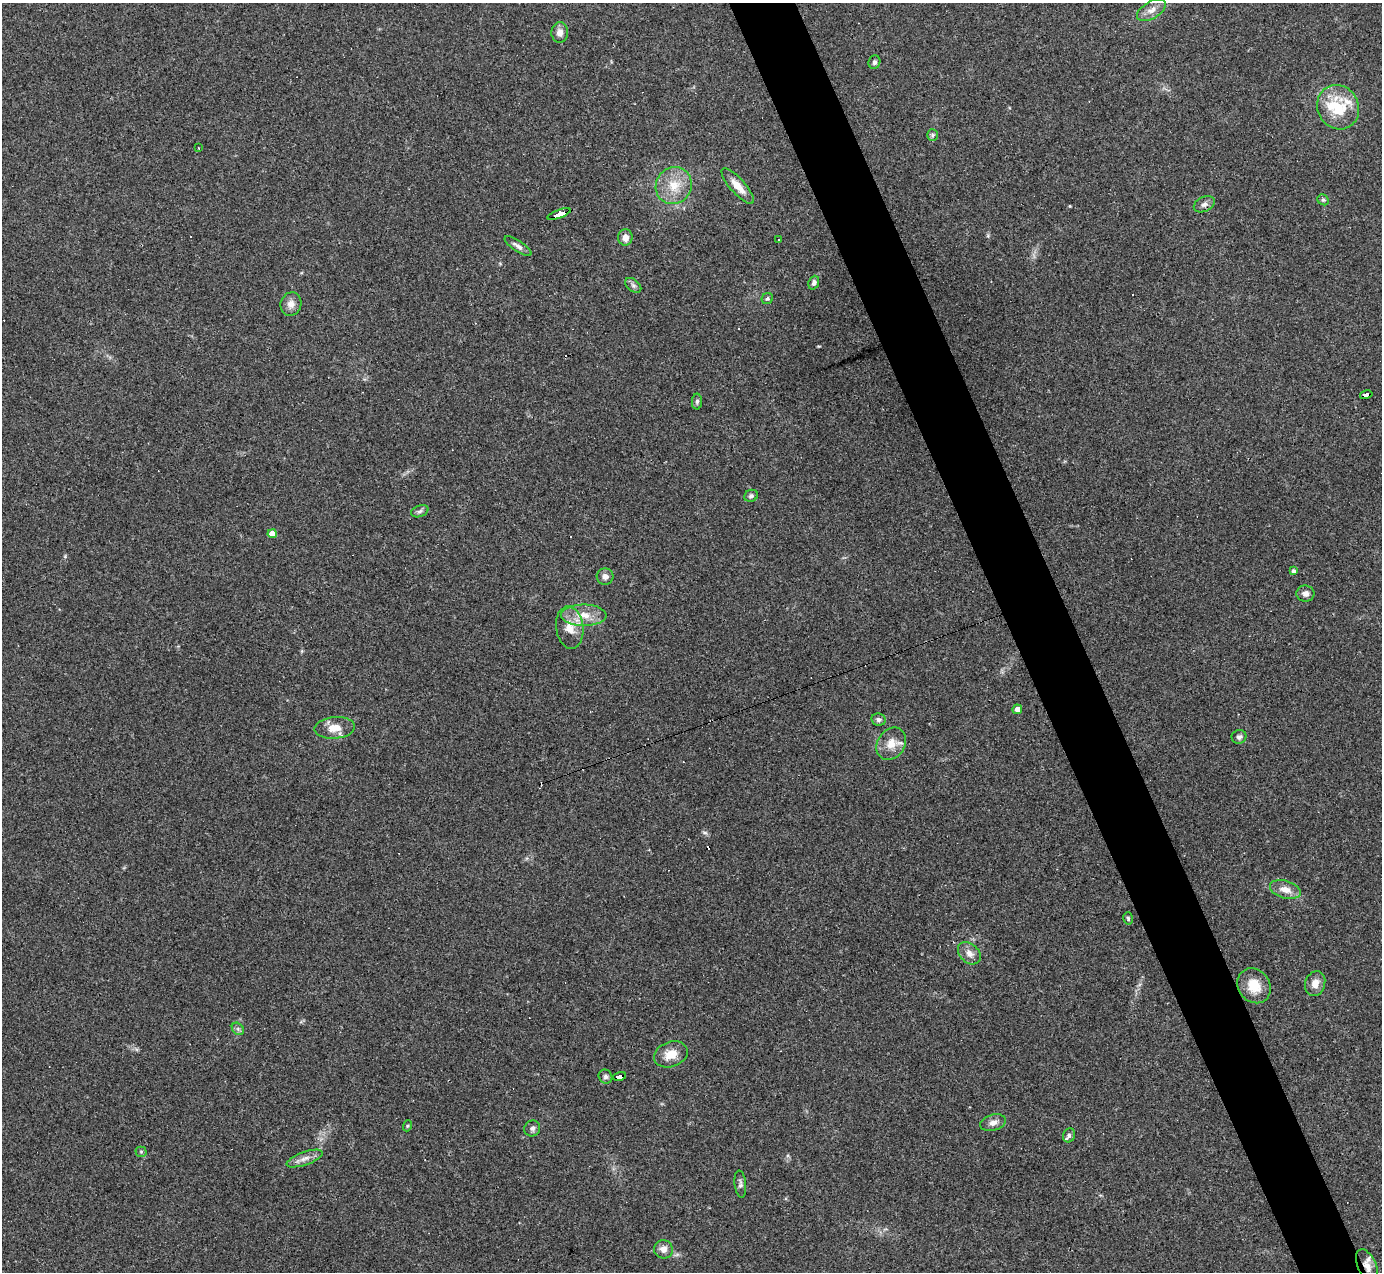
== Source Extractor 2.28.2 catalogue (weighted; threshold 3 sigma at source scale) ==
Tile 6 of 4 x 4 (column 2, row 2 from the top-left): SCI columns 1381-2760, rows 2819-4088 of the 5521 x 5507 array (HDU 1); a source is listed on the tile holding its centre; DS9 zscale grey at full resolution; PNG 1384 x 1274 px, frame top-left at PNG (2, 3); each listed source drawn as its Kron ellipse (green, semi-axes under 4 px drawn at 4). Shown black and unused: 5% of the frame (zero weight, under 3 of 4 exposures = <1% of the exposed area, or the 3 px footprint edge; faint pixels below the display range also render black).
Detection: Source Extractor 2.28.2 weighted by HDU 2 'WHT'; one run over the whole footprint, this tile lists its part. Background 0.0844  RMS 0.0057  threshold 0.0257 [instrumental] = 3 sigma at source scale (4.5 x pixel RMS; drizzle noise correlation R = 1.50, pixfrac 1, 0.05/0.05 arcsec/px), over >= 5 px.
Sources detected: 61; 1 inside a brighter object's white glare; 8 cosmic-ray / hot-pixel residue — neither listed nor drawn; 1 inside a brighter listed object's ellipse — not listed separately; the other 51 listed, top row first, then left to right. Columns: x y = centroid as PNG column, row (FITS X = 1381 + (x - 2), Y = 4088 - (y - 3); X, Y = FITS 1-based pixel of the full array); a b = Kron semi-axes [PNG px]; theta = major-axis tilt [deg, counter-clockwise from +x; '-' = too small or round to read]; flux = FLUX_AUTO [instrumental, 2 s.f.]
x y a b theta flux
1151 10 16 8 30 4.7
560 32 10 8 89 3.9
874 62 7 6 - 1.5
1338 107 22 20 -62 21
932 135 6 5 - 0.96
198 148 2 2 - 0.6
674 186 19 17 54 13
738 186 23 7 -48 6.9
1323 200 6 5 - 0.93
1204 204 11 7 26 2.3
559 214 12 3 20 110
625 237 8 7 - 4.1
778 240 3 3 - 8.7
518 246 16 5 -34 2.8
814 283 7 5 69 1.9
633 285 9 6 -41 1.5
767 299 6 5 - 1.1
291 304 12 10 71 4.1
1366 395 6 3 13 53
697 402 8 5 89 1.3
751 496 7 5 25 1.4
420 511 9 5 20 1.5
272 534 4 4 - 5.4
1294 571 4 4 - 1.4
605 576 8 8 - 2.8
1305 594 9 8 - 2.8
584 615 23 10 0 9.8
570 628 21 13 -83 9.2
1017 709 5 5 - 3.1
878 720 7 6 - 1.7
335 728 20 11 5 8.1
1239 737 7 7 - 1.7
891 744 17 13 55 7.9
1285 890 16 8 -16 5.8
1128 918 6 4 -74 0.86
969 953 13 9 -42 4.1
1315 984 13 10 72 5.3
1254 986 18 15 -54 12
238 1029 7 5 -46 1.3
671 1054 17 12 20 8.3
619 1076 7 4 14 67
605 1077 7 6 - 1.4
993 1123 13 8 17 3.2
407 1126 6 3 71 0.63
532 1128 8 7 - 1.8
1069 1135 7 6 - 1.7
141 1152 5 5 - 0.82
305 1158 19 6 19 3.9
740 1184 13 6 -84 1.8
663 1249 9 9 - 3.9
1367 1266 18 9 -67 6.3
Overlapping masked pixels (flux is a lower limit): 4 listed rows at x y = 559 214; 1366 395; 619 1076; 1367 1266